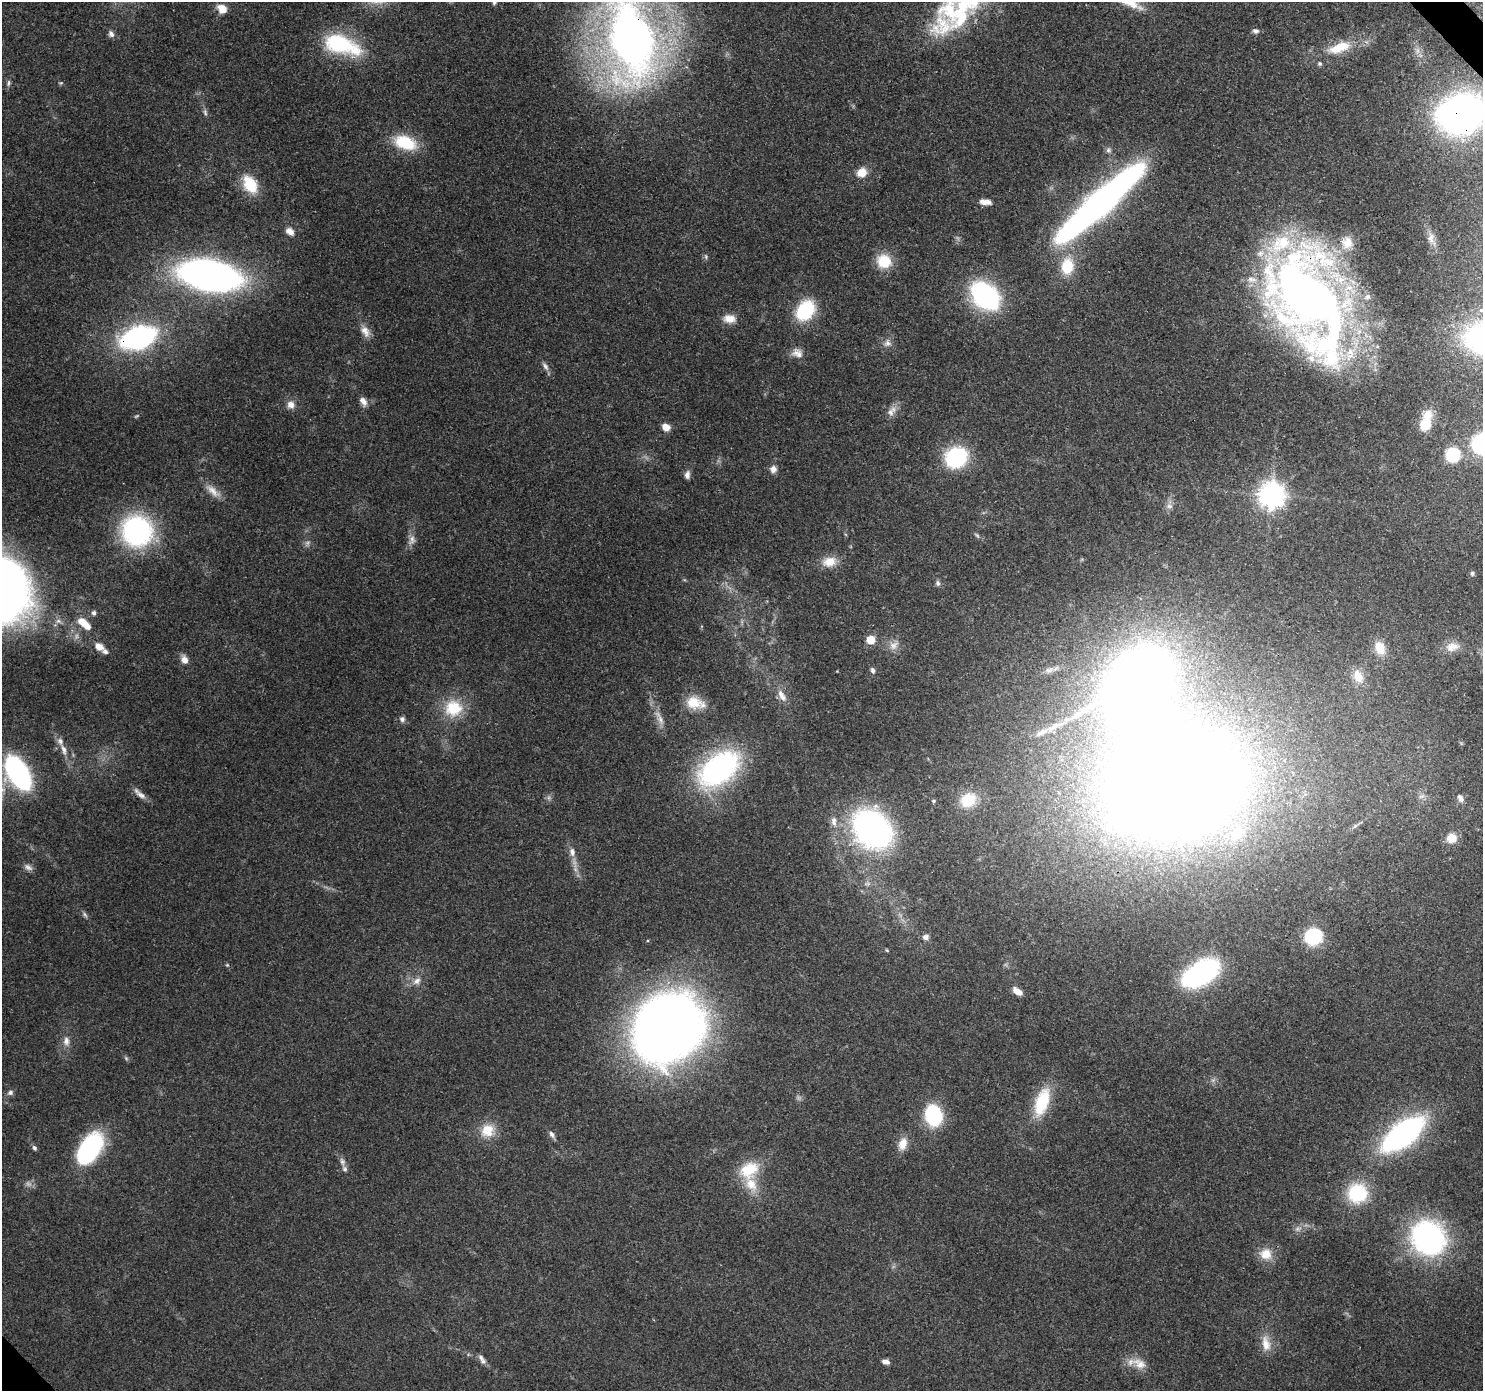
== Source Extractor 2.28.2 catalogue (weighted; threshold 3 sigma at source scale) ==
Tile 10 of 4 x 4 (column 2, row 3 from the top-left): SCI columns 1574-3054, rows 1615-3003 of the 6116 x 6073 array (HDU 1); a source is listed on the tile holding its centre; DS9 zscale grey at full resolution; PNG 1485 x 1393 px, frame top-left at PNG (2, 2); no overlay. Shown black and unused: <1% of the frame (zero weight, under 3 of 4 exposures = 8% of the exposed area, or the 3 px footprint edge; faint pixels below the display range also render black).
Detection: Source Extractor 2.28.2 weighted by HDU 2 'WHT'; one run over the whole footprint, this tile lists its part. Background 0.122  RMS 0.0045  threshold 0.0201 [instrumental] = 3 sigma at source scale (4.5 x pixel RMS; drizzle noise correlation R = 1.50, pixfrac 1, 0.0396/0.0396 arcsec/px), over >= 5 px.
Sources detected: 137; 4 too faint to see at this stretch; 1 inside a brighter object's white glare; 1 long thin detection or spike segment (spike, bleed or trail) — not listed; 15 inside a brighter listed object's ellipse — not listed separately; the other 116 listed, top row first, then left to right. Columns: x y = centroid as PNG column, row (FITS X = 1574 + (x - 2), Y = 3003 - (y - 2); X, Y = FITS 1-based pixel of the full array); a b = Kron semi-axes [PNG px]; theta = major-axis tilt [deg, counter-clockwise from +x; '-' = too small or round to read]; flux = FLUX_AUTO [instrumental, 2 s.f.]
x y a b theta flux
222 9 13 11 -37 5.1
943 25 45 35 87 29
1256 31 9 6 -12 1.4
111 34 9 7 -62 1.9
632 40 100 53 -81 310
340 44 38 17 -18 45
1339 48 34 13 20 15
8 83 9 6 77 1.2
61 83 6 5 - 0.6
205 112 9 5 -79 1.3
1462 114 32 25 18 250
405 143 27 15 -20 19
1108 150 8 7 - 1.5
862 173 10 9 - 6.8
250 184 19 13 -60 16
983 202 10 6 -8 2.9
1100 203 73 13 42 420
290 231 11 8 -37 3.1
1431 239 19 10 -75 3.8
1347 243 18 16 -88 7.9
706 256 7 5 -72 0.86
884 261 17 16 - 12
1067 266 21 15 85 15
210 275 45 22 -10 250
985 296 20 14 -44 120
1308 300 96 58 -66 470
805 310 19 15 53 31
729 318 16 10 -3 5.1
365 331 17 9 -63 4
138 338 20 12 19 160
887 343 11 10 - 2.7
797 353 16 11 -25 3.9
545 366 12 6 -55 1.8
363 401 12 7 -59 2.8
291 405 10 10 - 3.3
890 412 12 8 -85 2.8
1425 425 14 13 - 7.7
666 427 8 6 -37 4.8
1481 443 16 14 70 49
1453 455 12 11 - 24
956 457 23 20 28 37
773 469 8 8 - 2.7
687 475 10 6 82 2
213 491 25 9 -39 5
1272 495 8 8 - 500
1169 506 10 7 -16 2
137 531 29 29 - 82
977 535 10 4 -42 0.91
412 540 15 9 67 3
829 562 19 13 10 6.8
1472 573 6 5 - 0.96
938 583 8 6 84 1.2
94 613 7 6 - 1.3
58 621 9 6 -15 1.7
84 624 18 8 -42 8.5
871 640 5 5 - 16
893 645 14 11 38 4.1
99 647 13 9 -26 4.1
1452 647 19 12 6 5.5
1380 648 17 13 -66 8.2
184 660 10 7 -68 3.5
1056 668 7 4 20 1.2
873 670 8 5 -71 1.4
1358 676 18 13 -65 7.2
782 695 19 8 -61 4.4
695 703 24 14 -14 9.9
453 708 23 21 13 17
659 718 26 7 -63 4.6
402 719 7 6 - 1.5
64 749 14 7 -74 3
719 769 39 23 38 120
18 773 28 15 -59 100
1176 786 98 73 20 1300
2 790 10 8 23 2.5
141 795 18 7 -34 3
1421 796 9 5 18 1.4
1460 798 11 7 -63 2.2
968 800 16 14 36 14
933 801 6 4 -21 0.58
834 821 15 7 -83 3.3
1355 826 7 5 45 1.1
872 829 32 25 -47 160
1451 838 12 11 - 6.1
572 852 10 7 -81 2.8
28 867 12 7 -24 2.1
85 914 9 5 -53 1.1
1313 936 11 10 - 42
925 937 9 7 3 1.7
887 950 5 4 - 0.48
227 965 4 4 - 0.51
1200 973 24 13 32 140
417 981 13 8 41 3.1
1017 991 10 5 -36 5.1
668 1027 63 55 44 520
66 1041 14 9 -88 3.3
126 1058 7 4 -46 0.76
1213 1080 7 5 44 1.1
10 1093 7 6 - 1.6
1042 1102 34 15 71 21
933 1115 13 10 -78 56
487 1130 19 17 41 9.8
552 1134 10 6 -58 1.7
1403 1134 36 16 38 140
903 1144 17 11 73 5.5
34 1148 6 5 - 1.3
90 1148 34 19 56 55
342 1162 13 6 -78 2
749 1170 28 21 34 16
1357 1193 19 19 - 29
1298 1229 10 6 16 1.9
1428 1238 29 26 -47 120
1266 1254 16 14 0 7.4
1266 1344 23 11 -78 6.6
483 1361 9 8 - 1.6
886 1362 9 5 -9 2.1
1139 1364 22 13 -30 6.8
Overlapping masked pixels (flux is a lower limit): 4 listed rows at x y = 632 40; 1462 114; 1308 300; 138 338
Isophote crosses this tile's border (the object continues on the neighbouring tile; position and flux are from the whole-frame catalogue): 4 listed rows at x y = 632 40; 1462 114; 1481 443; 2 790